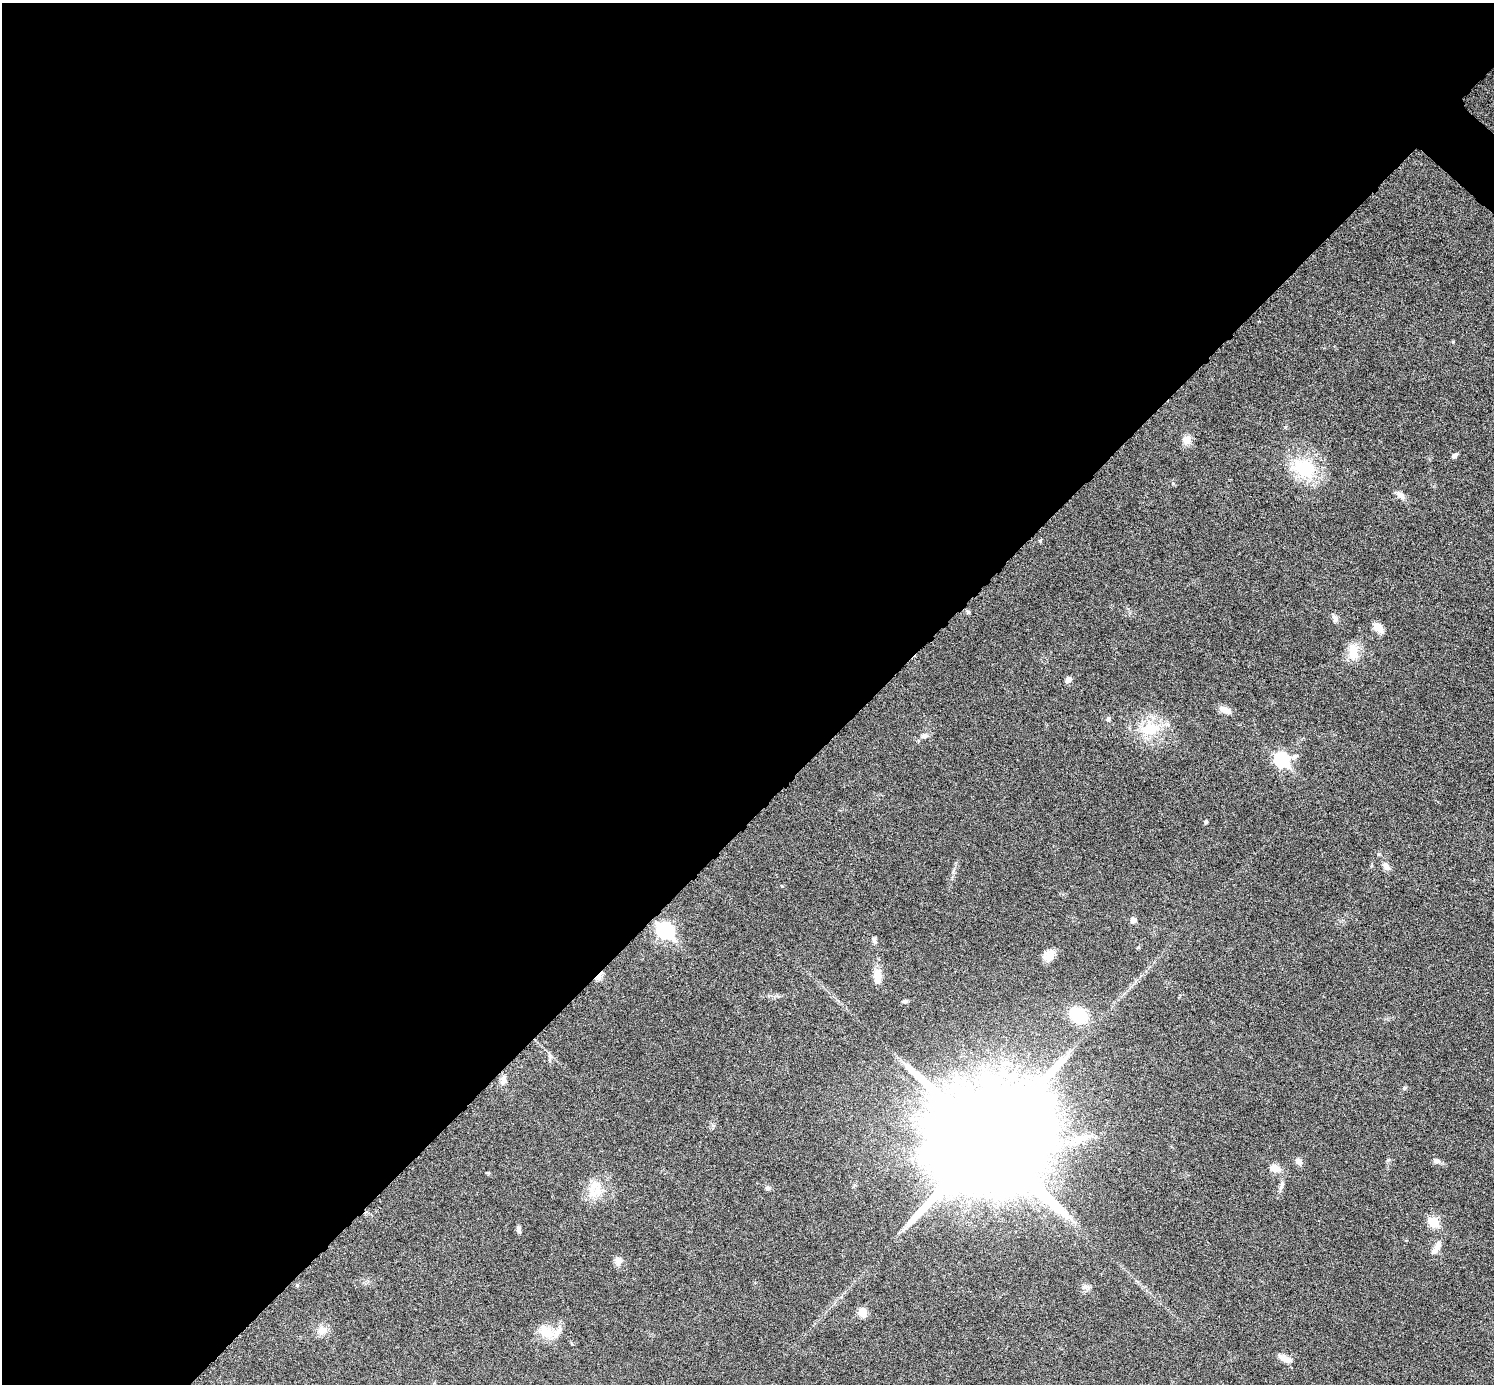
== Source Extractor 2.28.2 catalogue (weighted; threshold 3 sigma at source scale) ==
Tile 5 of 4 x 4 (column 1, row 2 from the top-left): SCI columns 14-1505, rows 3067-4448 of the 5992 x 5993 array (HDU 1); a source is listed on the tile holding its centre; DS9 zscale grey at full resolution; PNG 1496 x 1386 px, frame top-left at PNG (2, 3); no overlay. Shown black and unused: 59% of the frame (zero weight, under 6 of 11 exposures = <1% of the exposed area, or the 3 px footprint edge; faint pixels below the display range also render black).
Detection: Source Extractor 2.28.2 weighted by HDU 2 'WHT'; one run over the whole footprint, this tile lists its part. Background 0.0216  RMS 0.0026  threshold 0.0105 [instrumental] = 3 sigma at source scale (4.09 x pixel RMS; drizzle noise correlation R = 1.36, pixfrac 0.8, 0.05/0.05 arcsec/px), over >= 5 px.
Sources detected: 46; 1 cosmic-ray / hot-pixel residue — not listed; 2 inside a brighter listed object's ellipse — not listed separately; the other 43 listed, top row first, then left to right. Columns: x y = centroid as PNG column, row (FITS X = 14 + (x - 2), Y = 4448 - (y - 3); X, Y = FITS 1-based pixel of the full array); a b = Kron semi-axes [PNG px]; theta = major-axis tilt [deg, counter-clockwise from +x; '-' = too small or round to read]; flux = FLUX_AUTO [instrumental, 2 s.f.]
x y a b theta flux
1187 440 10 9 - 1.9
1454 455 8 5 28 0.61
1304 468 27 21 -18 12
1400 495 15 7 -39 1.2
1335 619 10 7 -58 0.85
1378 628 13 8 -48 2.1
1353 652 26 11 -81 3.3
1068 680 7 6 - 0.95
1225 710 14 7 -23 1.9
1108 719 6 5 - 0.54
1150 729 32 18 14 7.8
924 736 9 6 8 0.86
1282 760 7 7 - 32
1206 822 5 4 - 0.3
1386 866 12 7 -62 1.1
1133 920 5 5 - 1.3
665 930 9 7 -44 51
874 940 9 5 -69 0.57
1048 956 16 10 31 2.1
877 976 19 9 -87 3.1
905 1001 8 4 15 0.43
1078 1015 17 12 -32 12
503 1080 11 7 83 1.2
1404 1088 5 5 - 0.33
1077 1139 26 12 18 5.4
987 1140 31 27 32 11000
1298 1161 9 7 -64 0.92
1436 1161 9 6 -15 0.85
1275 1168 10 9 - 2
488 1173 6 3 0 0.23
1281 1186 15 4 71 0.84
768 1188 7 5 15 0.52
596 1191 24 17 19 5
1433 1222 6 5 - 11
519 1229 8 5 -75 0.64
1437 1246 13 8 69 1.3
618 1260 11 9 -38 1.2
297 1285 5 4 - 0.33
1086 1286 11 5 -14 0.74
863 1312 11 9 81 2
322 1330 14 11 13 1.9
546 1332 24 13 -34 3.8
1285 1359 17 7 -19 1.7
Unlisted compact peaks at least as high as the median listed source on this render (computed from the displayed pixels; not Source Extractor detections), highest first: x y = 1453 342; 1040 541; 782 886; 1173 483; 968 612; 1389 1160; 550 1056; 953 872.